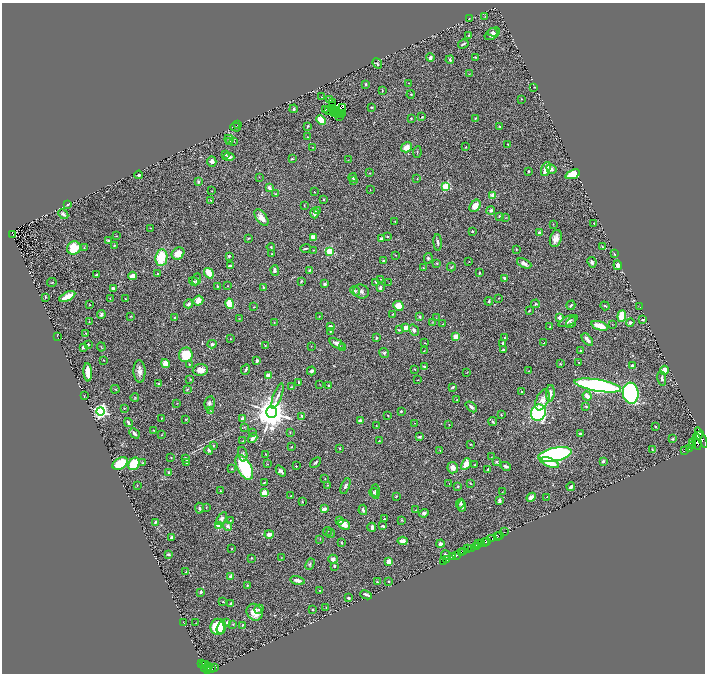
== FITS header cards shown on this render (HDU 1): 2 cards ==
NAXIS1  =                 1405
NAXIS2  =                 1343

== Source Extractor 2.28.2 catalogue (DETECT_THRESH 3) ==
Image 1405 x 1343 px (HDU 1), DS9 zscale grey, zoomed out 1/2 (1 PNG px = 2 x 2 image px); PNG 707 x 676 px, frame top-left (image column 1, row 1342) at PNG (2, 3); each listed source drawn as its Kron ellipse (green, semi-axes under 4 px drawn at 4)
Background 0.662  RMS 0.038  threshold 0.114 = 3 sigma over >= 5 px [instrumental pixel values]
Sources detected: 472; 40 cannot appear on this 1/2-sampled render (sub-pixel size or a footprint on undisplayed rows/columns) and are neither listed nor drawn; the other 432 listed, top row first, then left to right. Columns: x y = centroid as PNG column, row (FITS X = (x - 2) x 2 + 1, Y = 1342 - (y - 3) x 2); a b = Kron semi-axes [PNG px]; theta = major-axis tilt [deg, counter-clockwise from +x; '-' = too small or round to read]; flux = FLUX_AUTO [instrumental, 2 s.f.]
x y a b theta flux
485 17 3 2 - 2.7
469 19 3 2 - 2.3
493 32 5 3 - 12
492 34 8 5 33 25
469 35 4 3 - 7.8
463 44 5 2 - 10
475 57 2 2 - 4.3
430 58 4 3 - 23
450 60 4 3 - 9.7
377 63 5 2 - 6.5
469 74 2 1 - 2.1
408 83 2 2 - 2.9
366 84 3 2 - 9.6
534 87 2 2 - 3.6
382 91 3 2 - 4.6
411 94 4 2 - 5.5
321 97 2 1 - 2
521 99 3 2 - 2.9
330 100 2 2 - 2.7
332 103 2 1 - 7000
332 105 2 1 - 5.7
343 107 4 1 - 2
372 107 3 2 - 5.4
294 109 4 3 - 9.9
325 109 2 1 - 2.2
333 110 2 1 - 2.7
336 110 2 1 - 0.35
328 111 2 1 - 1.6
337 112 2 1 - 5.6
335 113 2 1 - 5.2
339 113 3 1 - 3
343 113 2 1 - 1.7
337 114 2 1 - 1.6
340 116 2 1 - 6
422 117 3 2 - 5
411 118 3 2 - 5.8
475 118 3 2 - 6
321 120 5 4 - 110
238 125 3 2 - 8.4
308 126 3 2 - 6.2
500 126 3 2 - 6
235 127 5 2 - 5.1
308 137 3 2 - 7
229 139 4 3 - 8.6
229 141 4 3 - 6.8
234 141 3 2 - 5.2
508 144 3 3 - 4.9
313 147 2 1 - 1.7
407 147 6 4 32 57
465 147 2 2 - 3.2
417 152 6 2 84 4.1
225 154 4 3 - 7.2
229 157 6 4 -3 30
292 159 3 2 - 6.9
348 160 2 1 - 1.8
212 161 5 4 - 31
546 169 7 3 71 74
551 169 5 4 - 20
528 171 2 2 - 11
369 173 2 2 - 2.6
573 174 8 4 20 230
139 175 4 3 - 9.6
259 177 2 1 - 1.8
353 177 4 3 - 11
417 179 3 2 - 4
353 180 4 3 - 8.4
198 181 4 3 - 8.5
446 186 3 3 - 460
269 188 3 3 - 33
370 190 3 2 - 2.5
212 191 2 2 - 2.7
314 192 2 1 - 2.3
276 194 4 3 - 7.5
493 195 2 2 - 150
324 199 2 2 - 5.5
211 200 3 3 - 6.6
67 204 4 2 - 6.9
304 205 3 2 - 3
475 206 7 4 54 70
491 210 4 4 - 17
317 211 3 3 - 5.6
314 213 5 3 - 45
63 214 6 3 -46 20
499 216 3 2 - 7.5
261 218 9 5 -53 56
505 218 2 2 - 2.6
395 221 2 2 - 2.6
594 223 2 2 - 3.7
553 224 2 2 - 3.8
151 228 2 2 - 3
472 231 2 2 - 21
539 233 3 2 - 27
13 234 2 1 - 1.3
117 236 2 1 - 2.2
387 236 3 3 - 6.4
313 237 4 3 - 70
249 238 3 2 - 7.1
381 238 4 3 - 12
556 239 9 5 72 48
109 240 3 2 - 15
438 242 8 3 -86 18
114 245 3 2 - 6.4
271 247 4 2 - 8.9
602 247 2 2 - 3.5
74 248 7 6 - 250
84 248 3 2 - 4.7
305 248 5 2 - 8.4
516 249 3 2 - 4.6
314 250 2 2 - 3.6
329 251 3 3 - 460
178 253 7 5 40 70
614 253 3 2 - 10
272 254 3 3 - 4.6
396 255 2 2 - 2.6
229 256 4 3 - 6.8
161 258 8 6 82 220
428 258 5 4 - 11
384 261 3 2 - 11
469 261 2 1 - 2.6
592 262 5 3 - 18
437 263 3 3 - 5.1
524 263 7 4 -25 27
618 265 4 4 - 34
230 266 3 2 - 22
451 267 4 2 - 6
423 268 3 3 - 4
275 270 5 3 - 16
310 270 4 3 - 9.2
209 273 6 3 -55 150
479 273 4 2 - 6.9
158 274 3 3 - 5.9
96 275 3 2 - 6.7
133 276 4 3 - 69
197 279 6 3 67 13
380 279 3 2 - 2.5
505 279 4 3 - 15
194 281 5 3 - 9.3
301 281 3 2 - 9.7
376 282 3 2 - 6
52 283 5 2 - 4.4
389 283 2 2 - 2.8
324 284 3 2 - 11
217 286 3 2 - 5.8
227 286 2 2 - 4.1
263 287 4 2 - 6.9
113 288 4 3 - 21
380 288 4 3 - 16
355 291 5 4 - 12
361 291 8 7 - 24
45 297 3 2 - 5.4
67 297 9 3 27 140
110 298 2 2 - 2.9
125 298 2 2 - 3.8
498 298 3 2 - 3.9
198 301 5 5 - 66
489 301 4 2 - 8.1
189 304 5 3 - 18
230 304 5 4 - 160
535 304 4 4 - 11
90 305 2 2 - 3.7
571 305 5 2 - 11
398 306 5 4 - 78
605 306 5 3 - 9.7
640 306 2 1 - 2
254 307 3 2 - 4.8
529 311 3 2 - 4.6
392 314 2 2 - 2.3
101 315 4 3 - 16
131 316 4 2 - 4.1
319 316 3 2 - 3.4
622 316 6 4 84 200
175 317 3 3 - 6.5
420 317 3 2 - 8
239 318 2 2 - 2.6
436 318 3 2 - 2.8
559 318 4 3 - 45
643 320 4 3 - 12
568 321 10 4 25 31
89 322 3 3 - 5
274 322 2 2 - 2.6
432 322 3 2 - 2.6
571 323 6 4 52 12
630 323 4 3 - 21
442 324 3 2 - 3.2
612 324 3 2 - 2.5
600 326 8 4 -18 120
331 327 4 3 - 36
550 327 3 2 - 9
405 328 2 2 - 150
399 330 3 2 - 7.9
414 330 6 4 -55 17
330 332 3 3 - 5.8
86 333 3 2 - 3.3
57 336 3 2 - 2.3
456 336 3 3 - 82
376 338 4 3 - 9.3
505 338 3 3 - 6.8
230 339 2 2 - 3.1
587 340 7 3 -51 38
425 343 2 2 - 2.4
503 343 3 2 - 11
544 343 4 2 - 3.8
88 344 2 2 - 6.2
212 344 4 3 - 16
337 344 8 3 -29 40
265 345 3 2 - 3.4
311 346 2 2 - 2.3
101 347 5 2 - 4
83 348 3 3 - 8.6
342 348 2 2 - 49
503 350 3 3 - 12
580 350 2 2 - 4.1
424 351 3 2 - 2.6
384 353 5 4 - 13
186 355 7 7 - 200
103 360 2 1 - 3.8
257 361 3 2 - 13
579 363 3 2 - 4.6
165 364 4 4 - 89
189 364 3 2 - 4.4
560 364 3 3 - 6
424 366 2 2 - 20
632 366 3 3 - 23
415 369 3 3 - 4.1
200 370 8 5 5 50
246 370 5 2 - 9.8
664 370 4 3 - 77
139 371 11 6 -88 42
311 371 4 4 - 16
528 371 2 2 - 2.7
88 372 9 3 -86 100
467 372 3 1 - 2.6
268 376 2 2 - 150
662 378 7 4 -80 21
190 379 3 2 - 3.4
418 380 2 1 - 2.3
298 382 3 2 - 5
158 383 2 2 - 7.4
320 384 3 2 - 2.4
328 385 3 3 - 7.9
598 386 23 6 -10 1500
291 387 3 2 - 4.1
452 387 3 2 - 9.7
115 389 4 2 - 4.2
187 389 4 2 - 4
522 392 3 2 - 8.3
550 393 8 3 87 30
631 393 10 8 -84 1500
84 396 4 1 - 2.1
277 396 13 4 70 30
587 396 5 3 - 48
135 398 4 2 - 4.8
457 400 2 2 - 3.7
542 400 11 6 65 52
177 403 2 1 - 2.1
210 403 7 5 80 19
471 407 6 3 -41 19
586 407 3 2 - 6
124 408 3 2 - 5
101 411 4 4 - 2100
211 411 3 3 - 4.4
401 411 2 2 - 12
271 412 6 5 - 15000
538 412 8 7 - 860
501 415 3 2 - 4.3
302 416 3 2 - 13
388 416 2 2 - 5.3
161 418 2 2 - 3.7
186 419 3 2 - 3.5
242 419 4 3 - 16
360 421 3 3 - 18
493 422 4 3 - 7.8
128 423 4 2 - 15
415 423 2 1 - 2.3
449 424 2 2 - 2.8
376 425 3 2 - 3.6
244 427 3 2 - 3.6
655 427 2 2 - 13
153 430 2 2 - 4.8
290 432 3 2 - 3.2
134 433 6 3 -47 26
252 433 3 2 - 3.5
580 434 3 2 - 8.9
161 435 3 2 - 2.6
698 436 2 2 - 480
419 437 3 2 - 11
253 438 5 3 - 43
701 438 11 3 -64 2900
673 439 3 3 - 11
243 441 2 2 - 3.2
379 441 2 2 - 2.4
697 441 9 3 -81 1800
693 442 2 2 - 340
470 444 3 2 - 3.9
213 446 4 3 - 6.4
693 446 4 3 - 900
292 447 3 2 - 3.4
340 448 3 2 - 3.2
689 448 2 2 - 1800
652 449 4 2 - 5.2
209 450 4 3 - 14
440 450 3 2 - 2.8
684 451 2 1 - 13
243 454 7 4 -78 18
265 454 2 2 - 3.2
555 454 17 6 12 1500
491 457 2 1 - 1.9
171 458 3 2 - 4.3
186 459 3 2 - 19
603 461 2 2 - 50
315 462 6 3 42 13
496 462 3 3 - 11
143 463 3 3 - 6.2
186 463 2 2 - 2.8
550 463 10 4 -21 130
120 464 8 5 31 250
134 464 7 5 58 280
267 464 2 1 - 3.4
466 464 6 3 62 93
475 465 3 2 - 4.5
296 466 2 2 - 5.3
506 466 5 3 - 25
244 467 13 7 -62 510
453 468 5 5 - 50
232 469 3 3 - 5.6
488 469 2 2 - 5.9
281 471 6 3 -48 24
169 472 3 3 - 9
325 479 2 2 - 3.2
264 483 3 2 - 5.9
449 483 2 2 - 3
470 483 4 2 - 5.3
327 485 4 2 - 3.5
137 486 2 1 - 3.7
345 486 8 4 69 16
458 486 3 3 - 5.7
571 487 4 2 - 25
220 491 3 2 - 4
374 492 5 3 - 9
375 492 7 4 -89 18
502 492 3 2 - 4.1
264 493 4 3 - 98
291 496 2 2 - 5.3
396 496 3 2 - 5.1
531 497 5 4 - 36
546 497 2 2 - 2.9
499 500 4 3 - 16
302 502 3 2 - 4.6
460 504 5 3 - 13
462 506 6 3 -85 28
206 507 4 2 - 3.7
199 508 5 3 - 11
324 509 4 2 - 47
363 510 5 3 - 18
416 510 3 2 - 4
424 513 5 3 - 18
222 518 7 4 58 20
384 519 2 2 - 5.8
230 520 3 3 - 4.7
340 520 4 3 - 29
401 520 3 2 - 4.5
155 522 3 2 - 12
344 525 6 4 -28 70
219 526 3 3 - 270
228 526 4 4 - 22
383 526 3 2 - 13
372 527 4 3 - 19
327 531 4 2 - 5.7
504 532 2 1 - 9.5
331 533 4 3 - 7.3
269 534 4 3 - 38
500 535 3 1 - 28
497 537 3 2 - 50
172 538 4 3 - 18
491 538 2 1 - 24
320 539 2 2 - 2.6
403 541 5 4 - 46
487 541 2 2 - 180
485 542 2 1 - 51
342 543 4 2 - 5.5
481 543 3 2 - 220
440 544 4 3 - 21
479 544 3 2 - 250
476 546 3 2 - 710
472 548 3 1 - 220
232 549 3 2 - 3
468 549 3 3 - 550
464 552 2 2 - 400
461 553 2 1 - 420
168 554 3 2 - 13
446 555 5 3 - 21
456 555 3 2 - 140
453 557 3 2 - 1100
251 558 3 2 - 4.9
281 558 2 1 - 2
333 559 4 4 - 26
447 560 4 1 - 220
389 562 2 2 - 170
443 562 2 1 - 210
310 564 6 3 63 11
334 566 2 2 - 9
186 571 3 2 - 3.5
231 576 4 3 - 27
298 580 7 3 -11 33
388 581 3 2 - 5
377 582 3 2 - 6.9
247 585 2 2 - 7.1
320 591 4 3 - 5.6
201 592 2 2 - 24
366 595 6 2 -24 19
348 598 4 3 - 12
223 602 3 2 - 5.5
231 604 4 2 - 7.6
326 608 3 2 - 2.3
259 609 5 3 - 11
312 610 2 2 - 5.7
255 612 9 7 -59 74
227 622 3 3 - 14
184 623 2 1 - 2.8
196 623 3 2 - 2.6
233 624 3 2 - 4.4
242 625 3 2 - 6.2
218 627 8 7 - 220
221 627 7 3 72 52
202 663 3 2 - 43
203 664 2 1 - 43
205 664 2 1 - 34
208 666 2 1 - 53
204 668 3 2 - 44
215 668 3 2 - 180
211 669 4 2 - 140
207 670 4 2 - 450
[40 sub-pixel or undisplayed-footprint detections neither listed nor drawn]